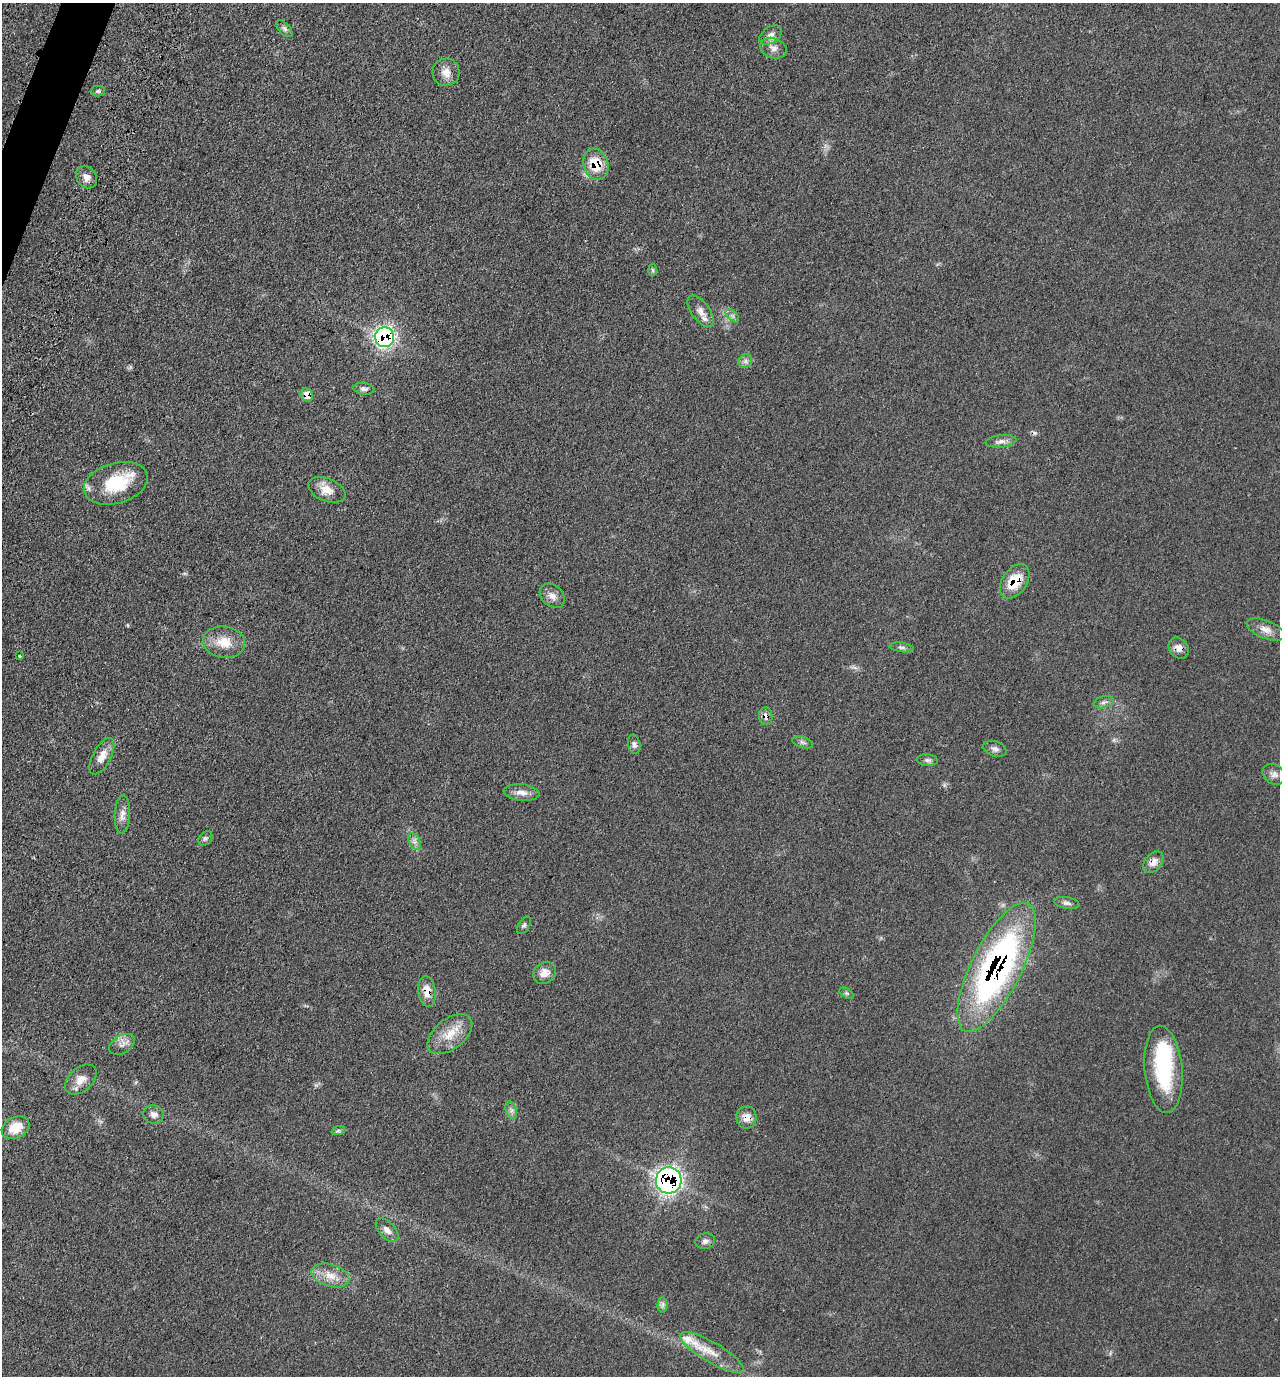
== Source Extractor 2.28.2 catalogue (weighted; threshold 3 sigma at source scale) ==
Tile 11 of 4 x 4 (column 3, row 3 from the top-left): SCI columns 2842-4119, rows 1519-2892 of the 5809 x 5792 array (HDU 1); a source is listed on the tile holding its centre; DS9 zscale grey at full resolution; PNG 1282 x 1378 px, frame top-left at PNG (2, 3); each listed source drawn as its Kron ellipse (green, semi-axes under 4 px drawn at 4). Shown black and unused: <1% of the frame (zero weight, under 3 of 4 exposures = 9% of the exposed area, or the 3 px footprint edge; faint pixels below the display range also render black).
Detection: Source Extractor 2.28.2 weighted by HDU 2 'WHT'; one run over the whole footprint, this tile lists its part. Background 0.0661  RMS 0.005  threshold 0.0226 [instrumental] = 3 sigma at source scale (4.5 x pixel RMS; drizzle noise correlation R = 1.50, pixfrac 1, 0.05/0.05 arcsec/px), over >= 5 px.
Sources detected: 61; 1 inside a brighter object's white glare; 1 cosmic-ray / hot-pixel residue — neither listed nor drawn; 1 inside a brighter listed object's ellipse — not listed separately; the other 58 listed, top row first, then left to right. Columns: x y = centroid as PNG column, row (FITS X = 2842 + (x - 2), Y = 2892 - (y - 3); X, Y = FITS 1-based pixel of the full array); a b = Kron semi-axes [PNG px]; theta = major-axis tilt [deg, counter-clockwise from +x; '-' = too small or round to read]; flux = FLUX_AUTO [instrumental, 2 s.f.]
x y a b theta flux
284 29 10 5 -49 1.3
771 35 12 8 35 2.7
773 48 14 10 -21 3.5
446 72 14 13 - 4.7
98 91 7 5 0 0.88
596 164 16 12 -72 14
86 177 12 10 -53 3.4
652 270 6 4 -88 0.88
701 311 18 9 -54 4.4
732 316 8 5 -44 1.4
385 337 10 9 - 130
745 361 7 6 - 1.5
364 389 10 6 -5 1.7
307 395 7 6 - 6
1001 441 15 6 6 2.5
116 483 33 20 16 25
327 490 19 11 -23 6.3
1015 581 19 12 56 13
552 596 14 10 -42 3.4
1266 630 20 9 -22 4.3
224 642 21 15 -8 9.5
902 647 12 4 -8 1.4
1179 648 11 9 -52 3.6
19 656 3 3 - 0.68
1104 702 10 6 16 1.7
766 716 9 7 -83 2.6
803 742 11 5 -18 1.4
634 744 10 6 -79 1.6
995 749 12 7 -19 2.1
102 756 20 9 62 5.5
927 760 11 6 -5 1.6
1274 774 12 9 -33 2.6
521 793 18 8 -6 3.9
122 815 19 7 87 3.5
205 838 8 6 47 1.1
415 842 9 5 -59 1.8
1153 862 12 8 50 3.7
1067 903 12 6 -10 1.7
524 925 10 5 58 1.2
997 967 71 25 63 170
544 973 12 10 39 4.7
427 991 15 8 -82 5.9
846 993 8 4 -31 0.89
450 1034 26 15 39 10
122 1044 14 9 31 3
1163 1069 44 19 -85 40
81 1080 18 11 42 5
511 1110 9 5 -72 1.7
154 1115 10 9 - 2.7
746 1117 11 10 - 4.4
15 1128 14 10 26 9.1
338 1131 7 4 19 1
669 1180 13 13 - 160
387 1230 14 8 -47 2.9
705 1241 10 7 12 2
330 1276 19 11 -16 6.8
663 1305 7 5 88 1.3
712 1352 36 10 -30 10
Overlapping masked pixels (flux is a lower limit): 11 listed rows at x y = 596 164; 385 337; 307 395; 1015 581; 1179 648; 766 716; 1153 862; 997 967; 427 991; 746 1117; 669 1180